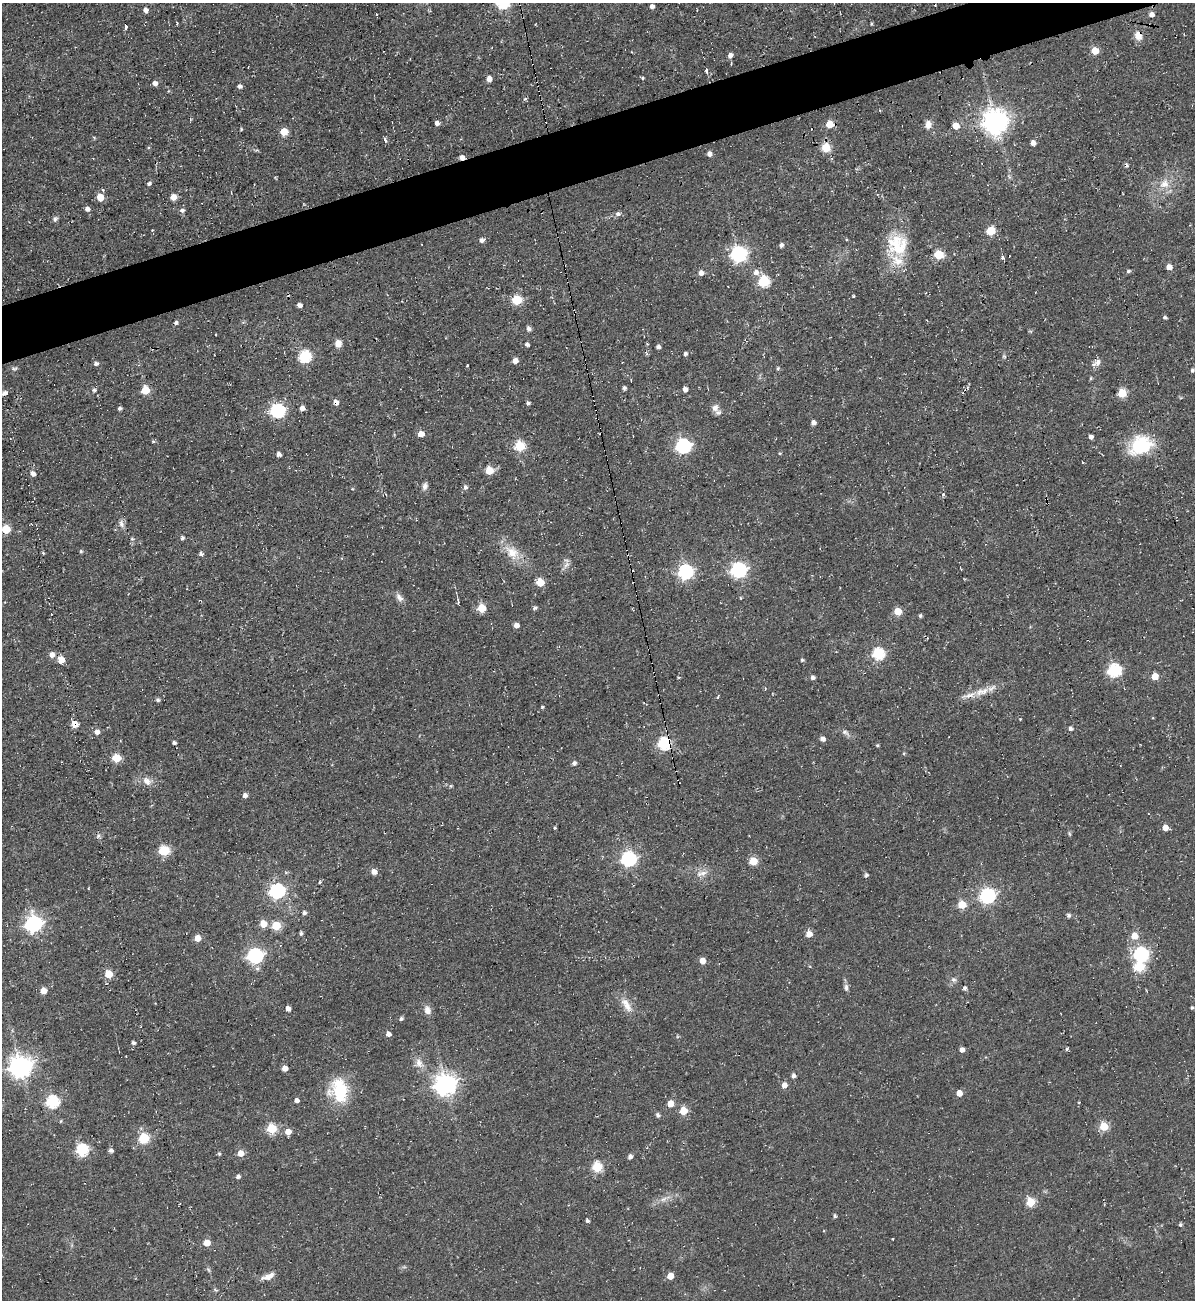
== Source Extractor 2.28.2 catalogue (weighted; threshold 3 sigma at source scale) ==
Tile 10 of 4 x 4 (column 2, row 3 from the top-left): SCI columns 1454-2646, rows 1334-2631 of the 5180 x 5227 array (HDU 1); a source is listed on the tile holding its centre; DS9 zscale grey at full resolution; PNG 1197 x 1302 px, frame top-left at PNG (2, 3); no overlay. Shown black and unused: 4% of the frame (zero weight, under 2 of 3 exposures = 2% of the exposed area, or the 3 px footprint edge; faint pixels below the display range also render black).
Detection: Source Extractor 2.28.2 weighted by HDU 2 'WHT'; one run over the whole footprint, this tile lists its part. Background 0.0433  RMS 0.0078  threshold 0.0349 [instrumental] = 3 sigma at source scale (4.5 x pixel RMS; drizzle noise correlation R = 1.50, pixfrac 1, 0.05/0.05 arcsec/px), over >= 5 px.
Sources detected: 226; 9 cosmic-ray / hot-pixel residue — not listed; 4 inside a brighter listed object's ellipse — not listed separately; the other 213 listed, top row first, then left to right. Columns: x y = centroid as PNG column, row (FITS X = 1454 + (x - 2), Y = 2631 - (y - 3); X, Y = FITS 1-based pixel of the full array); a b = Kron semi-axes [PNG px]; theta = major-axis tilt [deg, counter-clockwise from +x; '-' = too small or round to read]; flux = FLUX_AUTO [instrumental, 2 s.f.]
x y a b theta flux
652 6 4 4 - 3.1
145 10 5 5 - 3.7
376 14 3 2 - 1.1
1151 14 5 5 - 5.1
177 23 3 3 - 1
871 24 5 3 - 0.84
126 27 4 3 - 13
1138 35 12 9 -76 7
1095 51 5 5 - 17
730 55 6 5 - 2.8
706 70 4 3 - 7.4
642 78 4 3 - 1
489 79 5 5 - 4.5
155 83 5 5 - 3.9
240 86 5 4 - 2.5
525 99 5 4 - 1.1
995 122 8 8 - 790
437 123 5 4 - 3.1
830 124 6 5 - 14
928 125 11 8 82 5
956 126 5 5 - 11
242 129 4 3 - 0.8
284 132 5 5 - 19
386 140 7 4 -75 1.7
1033 143 6 5 - 3.2
826 147 11 10 - 10
709 154 4 4 - 4
462 157 5 5 - 4.6
149 183 5 4 - 1.8
1164 184 14 12 35 9.9
100 197 6 6 - 12
173 197 6 6 - 5.9
87 209 6 5 - 2.8
182 210 6 5 - 2.5
618 214 8 6 5 2.4
55 219 8 6 64 1.9
152 230 3 3 - 0.51
991 231 5 5 - 31
482 240 5 5 - 2.8
781 245 5 4 - 2.3
900 248 38 22 63 31
738 254 7 7 - 200
939 254 6 5 - 37
1003 257 3 3 - 8.2
1169 267 5 4 - 6.7
1128 271 5 4 - 1.6
756 272 7 7 - 4.5
701 273 6 5 - 3.7
764 282 6 6 - 66
517 300 5 5 - 44
299 305 4 4 - 3.6
1165 317 5 4 - 1.4
529 329 6 5 - 2.8
216 334 2 2 - 0.78
338 344 5 4 - 15
527 344 6 4 -39 1.9
658 347 4 4 - 2.4
685 354 4 4 - 1.9
305 356 6 6 - 89
1004 356 6 5 - 1.4
515 361 5 5 - 4.4
1098 362 12 7 56 4.2
96 364 5 4 - 2.4
467 365 3 2 - 0.7
14 368 9 5 9 1.6
778 368 5 4 - 1.3
1192 370 5 4 - 1.6
1091 378 5 4 - 1.1
624 388 5 5 - 1.6
685 389 4 4 - 3.7
94 390 6 5 - 1.5
145 390 5 5 - 26
4 393 6 4 3 2.9
1122 393 5 5 - 37
528 403 5 4 - 1.6
120 408 4 4 - 1.8
302 408 4 4 - 4.5
715 408 11 10 - 3.9
277 411 6 6 - 150
813 423 5 4 - 3.7
421 434 5 5 - 8.9
1091 437 4 4 - 2.9
153 441 5 4 - 0.98
1141 445 30 22 29 37
520 446 6 5 - 48
683 446 7 6 - 170
780 453 4 4 - 0.85
278 454 5 4 - 2.8
489 471 5 5 - 17
33 474 6 5 - 3.1
425 486 10 6 71 2.9
465 487 6 5 - 2.4
944 495 3 3 - 13
121 524 11 7 -77 3.4
6 529 5 5 - 29
182 538 5 4 - 1.5
132 539 6 5 - 1.5
81 551 4 4 - 1.2
512 552 24 16 -43 16
43 553 4 3 - 0.92
201 554 5 4 - 2
566 565 11 5 64 3.3
961 569 3 2 - 0.98
738 570 7 6 - 200
685 572 6 6 - 160
540 582 5 5 - 20
399 598 13 7 -55 3.8
740 598 5 3 - 0.64
458 601 6 3 -90 1.5
481 608 5 5 - 27
535 608 5 4 - 1.6
898 611 5 5 - 17
920 616 4 4 - 1.5
516 625 5 4 - 4.6
878 654 6 6 - 84
52 655 7 7 - 4.2
61 660 5 5 - 19
802 660 4 4 - 1.1
1114 670 6 6 - 110
1155 676 5 5 - 13
813 677 5 5 - 2.3
981 692 23 9 17 11
158 700 5 4 - 1.8
542 707 4 3 - 0.93
1153 718 4 3 - 0.58
74 724 6 6 - 9.7
1070 729 5 5 - 2.2
97 732 5 5 - 4.3
846 733 13 6 -35 3.1
823 739 6 5 - 2.9
174 743 4 4 - 1.8
664 743 6 6 - 95
877 745 4 4 - 1
904 753 5 3 - 0.71
116 758 5 5 - 28
574 763 5 5 - 2.4
147 781 14 10 -38 5.9
245 795 6 5 - 2.6
555 828 4 3 - 0.91
1165 828 5 5 - 7.3
1069 834 8 4 -81 1.1
164 851 6 5 - 61
628 859 6 6 - 180
753 861 5 5 - 24
374 872 5 5 - 5.6
703 873 12 7 13 4.9
866 875 6 5 - 1.4
320 882 5 3 - 0.79
277 891 7 6 - 200
987 896 7 6 - 190
962 905 5 5 - 24
304 913 5 5 - 2.2
1068 915 6 5 - 1.7
33 924 7 7 - 260
263 924 5 5 - 13
276 926 5 5 - 30
301 934 5 5 - 1.5
809 934 5 5 - 8.5
1134 936 7 6 - 10
198 938 5 5 - 9.5
1141 954 6 6 - 170
255 955 7 6 - 190
702 961 5 4 - 8
1139 967 6 6 - 44
257 968 7 6 - 2.2
109 974 5 5 - 21
954 980 7 7 - 2.3
846 987 9 5 -89 2.6
964 988 5 5 - 1.7
43 991 5 5 - 9.6
626 1005 24 10 -57 9.1
1192 1007 3 3 - 1.1
288 1009 4 4 - 4.3
427 1010 10 8 -77 5.1
401 1019 5 4 - 2
388 1034 6 5 - 3.1
133 1043 4 4 - 2
1066 1049 5 4 - 1.2
962 1050 5 5 - 3.8
419 1063 15 9 -60 6.5
20 1066 8 7 - 590
285 1068 5 4 - 7.1
793 1075 5 5 - 2.5
445 1084 8 7 - 540
784 1085 5 5 - 5.3
339 1091 25 18 -79 42
959 1093 5 4 - 7.4
296 1100 5 4 - 3
52 1102 6 6 - 100
670 1104 5 5 - 9.8
683 1111 5 5 - 21
658 1115 5 5 - 2.2
1104 1126 5 5 - 32
272 1129 5 5 - 45
288 1132 5 5 - 8.4
144 1138 5 5 - 49
82 1150 6 6 - 83
111 1150 5 5 - 2.6
241 1153 5 5 - 8.8
219 1154 5 4 - 0.94
630 1157 5 4 - 2.9
597 1167 6 5 - 48
238 1177 4 4 - 2.7
664 1199 13 4 28 3.6
1030 1202 5 5 - 33
835 1216 4 4 - 1.5
587 1221 4 4 - 1.7
1180 1225 5 4 - 1.3
207 1243 5 5 - 12
208 1270 7 4 -46 1.3
268 1276 16 6 21 5.5
670 1276 5 5 - 11
215 1290 6 4 -20 0.99
Overlapping masked pixels (flux is a lower limit): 4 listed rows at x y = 1138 35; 462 157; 74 724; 664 743